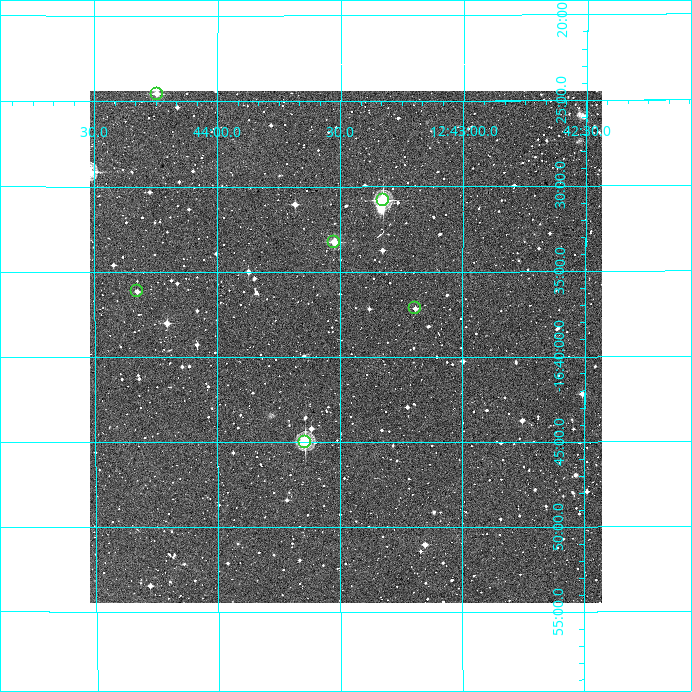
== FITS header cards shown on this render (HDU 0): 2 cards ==
NAXIS1  =                  512
NAXIS2  =                  512

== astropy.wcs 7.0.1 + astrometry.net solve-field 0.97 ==
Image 512 x 512 px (HDU 0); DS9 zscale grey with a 90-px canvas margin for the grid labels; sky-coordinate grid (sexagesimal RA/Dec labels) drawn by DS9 from the SOLVED WCS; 6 Tycho-2 reference stars matched to detected sources circled (green)
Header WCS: RA---TAN/DEC--TAN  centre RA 12:43:29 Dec -16:39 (190.87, -16.66 deg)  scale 3.52 arcsec/px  FOV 30.0' x 30.0'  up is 0 deg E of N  parity normal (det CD < 0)
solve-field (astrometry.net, Tycho-2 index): VERIFIED the header's WCS against the Tycho-2 star catalogue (verified at 2 index scales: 6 matches each, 0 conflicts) and refined it, rather than solving blind
Solved WCS: RA---TAN-SIP/DEC--TAN-SIP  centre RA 12:43:29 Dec -16:39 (190.87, -16.66 deg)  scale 3.52 arcsec/px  FOV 30.0' x 30.0'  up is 0 deg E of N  parity normal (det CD < 0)
The solver's refit moves the header's centre by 0.28 arcsec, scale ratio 1.001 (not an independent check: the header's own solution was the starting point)
Tycho-2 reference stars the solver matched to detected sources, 6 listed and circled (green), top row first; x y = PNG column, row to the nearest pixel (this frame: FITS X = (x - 90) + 1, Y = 512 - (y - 91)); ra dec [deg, ICRS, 3 dp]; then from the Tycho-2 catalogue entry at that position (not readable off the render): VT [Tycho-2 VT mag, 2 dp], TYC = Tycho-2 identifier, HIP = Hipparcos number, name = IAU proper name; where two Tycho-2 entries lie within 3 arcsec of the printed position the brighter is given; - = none
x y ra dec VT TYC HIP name
157 94 191.061 -16.409 12.16 6104-1650-1 - -
383 200 190.831 -16.513 9.56 6104-1362-1 - -
334 242 190.881 -16.554 11.05 6104-1306-1 - -
137 291 191.082 -16.602 12.03 6104-421-1 - -
415 308 190.798 -16.619 12.15 6104-1235-1 - -
305 442 190.911 -16.749 9.96 6104-1060-1 - -